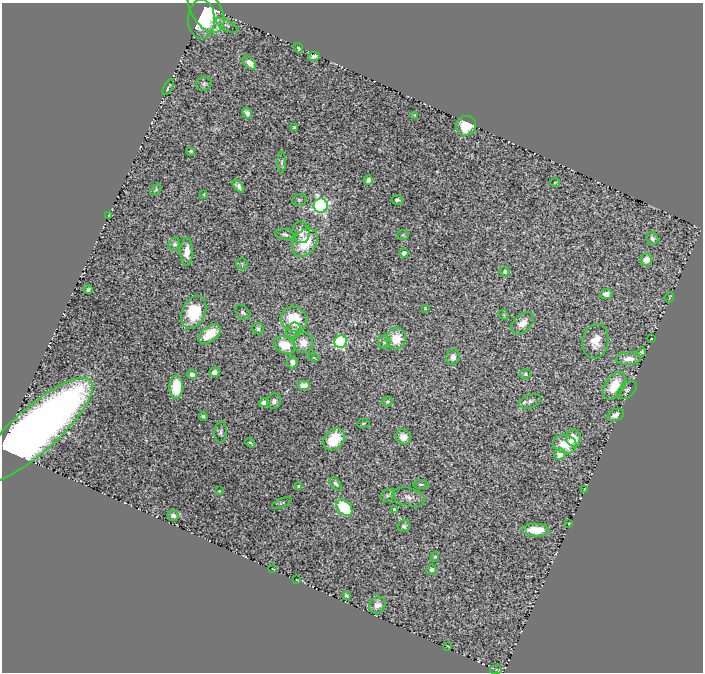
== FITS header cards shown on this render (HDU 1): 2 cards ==
NAXIS1  =                  701
NAXIS2  =                  670

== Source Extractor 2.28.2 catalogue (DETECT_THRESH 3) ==
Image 701 x 670 px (HDU 1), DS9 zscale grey, 1 PNG px = 1 image px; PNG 705 x 674 px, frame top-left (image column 1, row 670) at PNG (2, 3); each listed source drawn as its Kron ellipse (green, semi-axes under 4 px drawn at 4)
Background 1.56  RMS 0.04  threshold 0.119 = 3 sigma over >= 5 px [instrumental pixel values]
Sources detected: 102; all 102 listed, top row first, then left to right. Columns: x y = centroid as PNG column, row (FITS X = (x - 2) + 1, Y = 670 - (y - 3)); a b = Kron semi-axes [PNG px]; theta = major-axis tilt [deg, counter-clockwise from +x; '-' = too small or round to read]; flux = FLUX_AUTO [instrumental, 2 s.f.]
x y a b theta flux
206 10 25 15 -58 120
201 19 19 13 90 99
227 25 12 5 -30 8.4
298 48 6 4 -56 4
314 56 6 4 10 8.6
250 63 7 5 -47 23
204 84 8 7 - 6.5
168 87 9 2 60 2.8
247 113 6 4 -58 9.2
415 115 4 4 - 2.8
466 126 10 9 - 71
294 128 4 3 - 4.9
191 151 4 3 - 4.1
282 162 11 4 90 6.8
368 180 5 4 - 9.9
555 183 5 3 - 2.4
238 186 7 4 -51 11
156 190 6 4 41 3.9
204 194 3 2 - 2.1
299 200 7 5 13 6
397 200 5 5 - 6
321 206 7 7 - 600
109 216 4 2 - 3
301 232 11 8 -82 22
285 234 10 5 -11 7.3
403 235 6 5 - 3.5
652 239 6 6 - 8.2
305 242 15 11 54 100
174 244 7 5 71 7.1
187 252 14 6 -90 32
404 253 4 4 - 20
646 260 7 5 63 26
242 264 5 5 - 4.3
505 272 5 4 - 8.2
88 290 4 3 - 5
606 294 6 5 - 17
670 297 5 2 - 2.6
425 308 3 3 - 2.5
194 312 17 11 66 130
243 312 9 6 -46 6.7
504 315 5 4 - 3
294 319 13 12 - 99
522 323 13 8 39 26
258 329 6 5 - 6.4
294 330 8 7 - 9.7
210 334 12 7 38 64
396 339 11 9 76 62
651 339 3 2 - 2
595 341 17 13 80 43
341 342 6 6 - 350
384 342 6 6 - 7.2
303 343 10 10 - 33
285 345 11 8 -22 70
641 352 4 3 - 4.2
453 357 7 6 - 17
314 358 5 3 - 2.1
629 359 12 6 3 23
292 362 6 5 - 11
214 372 5 4 - 15
192 374 5 4 - 13
525 374 5 5 - 4.8
304 386 6 5 - 22
614 386 15 9 59 82
176 387 11 7 86 93
627 390 11 7 40 8.3
274 401 8 7 - 10
530 401 11 6 21 9.8
387 402 5 5 - 5.1
264 403 4 4 - 28
616 415 9 5 22 17
203 417 4 3 - 5.6
363 423 6 3 9 2.6
34 431 75 22 42 3300
221 432 10 6 86 8
403 437 8 7 - 27
573 438 8 7 - 33
334 439 12 9 48 81
250 443 5 2 - 3.1
565 444 12 9 -12 65
560 454 5 5 - 48
336 484 8 4 -52 7.4
421 484 7 3 0 3.7
299 486 3 3 - 3
584 490 4 2 - 1.8
219 491 3 2 - 2.2
387 495 7 6 - 5.7
409 497 16 9 -15 18
282 503 10 3 23 3.4
344 508 9 6 -45 140
394 509 3 3 - 3.3
173 516 6 5 - 11
569 523 4 2 - 1.5
404 526 6 6 - 5.9
536 530 13 6 -2 60
435 557 5 4 - 3.4
273 569 3 2 - 1.5
432 569 5 5 - 7.8
297 580 3 2 - 1.9
346 596 4 3 - 4.5
377 605 9 8 - 20
448 646 3 2 - 1.9
496 670 6 4 8 3.1
At the frame edge (FLAGS 8, measured only in part): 1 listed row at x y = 34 431